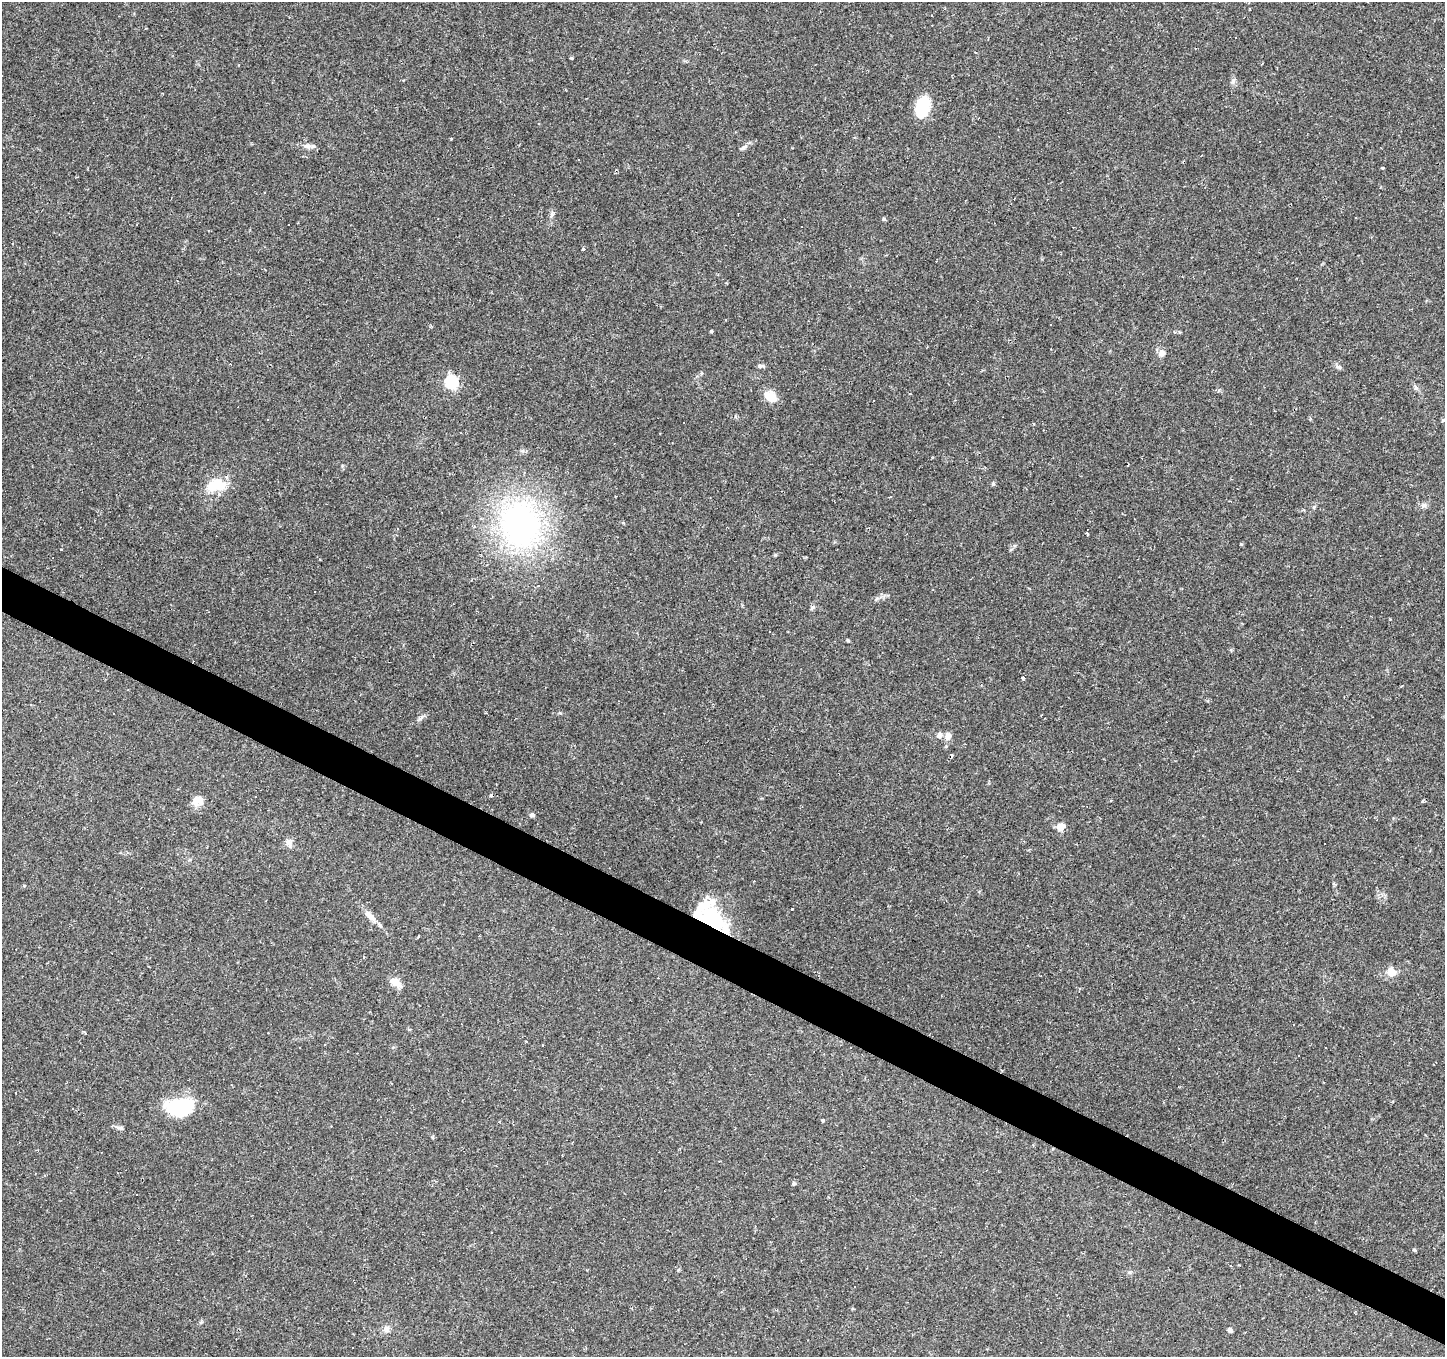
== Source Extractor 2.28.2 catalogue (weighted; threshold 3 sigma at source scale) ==
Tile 6 of 4 x 4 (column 2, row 2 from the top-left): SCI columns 1445-2887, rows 2901-4255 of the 5776 x 5869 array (HDU 1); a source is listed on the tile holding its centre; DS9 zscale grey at full resolution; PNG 1447 x 1359 px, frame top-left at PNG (2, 2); no overlay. Shown black and unused: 3% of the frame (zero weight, under 2 of 3 exposures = <1% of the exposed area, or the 3 px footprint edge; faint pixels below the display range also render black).
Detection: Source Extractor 2.28.2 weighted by HDU 2 'WHT'; one run over the whole footprint, this tile lists its part. Background 0.0537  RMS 0.0043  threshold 0.0192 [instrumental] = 3 sigma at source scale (4.5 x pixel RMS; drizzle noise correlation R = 1.50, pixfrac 1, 0.0396/0.0396 arcsec/px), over >= 5 px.
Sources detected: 121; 3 inside a brighter object's white glare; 48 cosmic-ray / hot-pixel residue — not listed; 4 inside a brighter listed object's ellipse — not listed separately; the other 66 listed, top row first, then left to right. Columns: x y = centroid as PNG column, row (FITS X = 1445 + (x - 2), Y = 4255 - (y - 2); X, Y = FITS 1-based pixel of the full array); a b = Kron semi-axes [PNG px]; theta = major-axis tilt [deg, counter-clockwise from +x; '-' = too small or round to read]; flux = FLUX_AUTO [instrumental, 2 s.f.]
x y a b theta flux
932 15 3 3 - 0.81
571 58 3 3 - 0.47
1233 81 8 5 46 1
922 107 21 13 72 16
451 138 4 3 - 0.35
1259 142 3 2 - 0.62
307 146 11 6 0 1.8
743 148 10 5 32 1.4
1382 168 4 3 - 1.7
264 193 3 3 - 0.86
552 214 7 4 -90 0.91
1355 218 3 2 - 0.38
884 219 5 4 - 0.66
583 249 4 3 - 0.78
726 283 3 2 - 0.41
1051 325 3 2 - 0.45
711 331 3 3 - 0.66
1162 353 9 8 - 2.1
761 366 9 4 -8 1.1
1338 367 8 5 -19 1
702 373 5 5 - 0.57
451 382 6 6 - 56
1416 388 7 5 -75 1
770 396 16 12 -32 5.9
1128 465 3 2 - 0.41
993 483 6 5 - 0.59
216 485 20 13 16 14
890 497 4 2 - 0.35
1423 505 8 7 - 1.3
520 525 48 39 -79 120
1087 534 4 2 - 0.54
1241 544 4 3 - 0.41
61 549 3 3 - 1.9
812 608 7 4 62 0.85
770 631 3 3 - 0.83
848 640 4 3 - 0.58
1023 678 5 4 - 0.92
421 718 10 3 50 0.92
940 735 7 6 - 1.8
948 736 10 8 75 2.4
197 800 13 11 20 4.9
1422 801 5 3 - 0.51
532 815 6 5 - 1.1
1060 827 11 9 -73 2.6
289 843 12 8 -68 2.3
24 886 5 3 - 0.38
792 909 3 3 - 1.3
370 916 20 8 -43 3.8
711 919 36 22 -35 26
419 936 3 3 - 1
1391 972 10 9 - 4.5
395 982 15 9 -27 3.6
1293 1025 3 3 - 1.7
325 1045 3 3 - 2.5
300 1048 3 2 - 0.52
851 1048 3 3 - 0.83
1299 1055 3 3 - 0.7
182 1106 33 21 9 24
823 1120 3 3 - 1.1
119 1127 12 4 -18 1.1
794 1184 6 4 19 0.55
492 1233 3 3 - 1.1
1414 1250 5 4 - 0.54
678 1270 5 4 - 0.48
386 1329 8 8 - 2.1
1230 1330 6 4 -53 1.2
Overlapping masked pixels (flux is a lower limit): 1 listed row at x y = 711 919
Unlisted compact peaks at least as high as the median listed source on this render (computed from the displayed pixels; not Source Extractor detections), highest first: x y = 775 555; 560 713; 1314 507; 432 1137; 1219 390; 623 523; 1390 619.